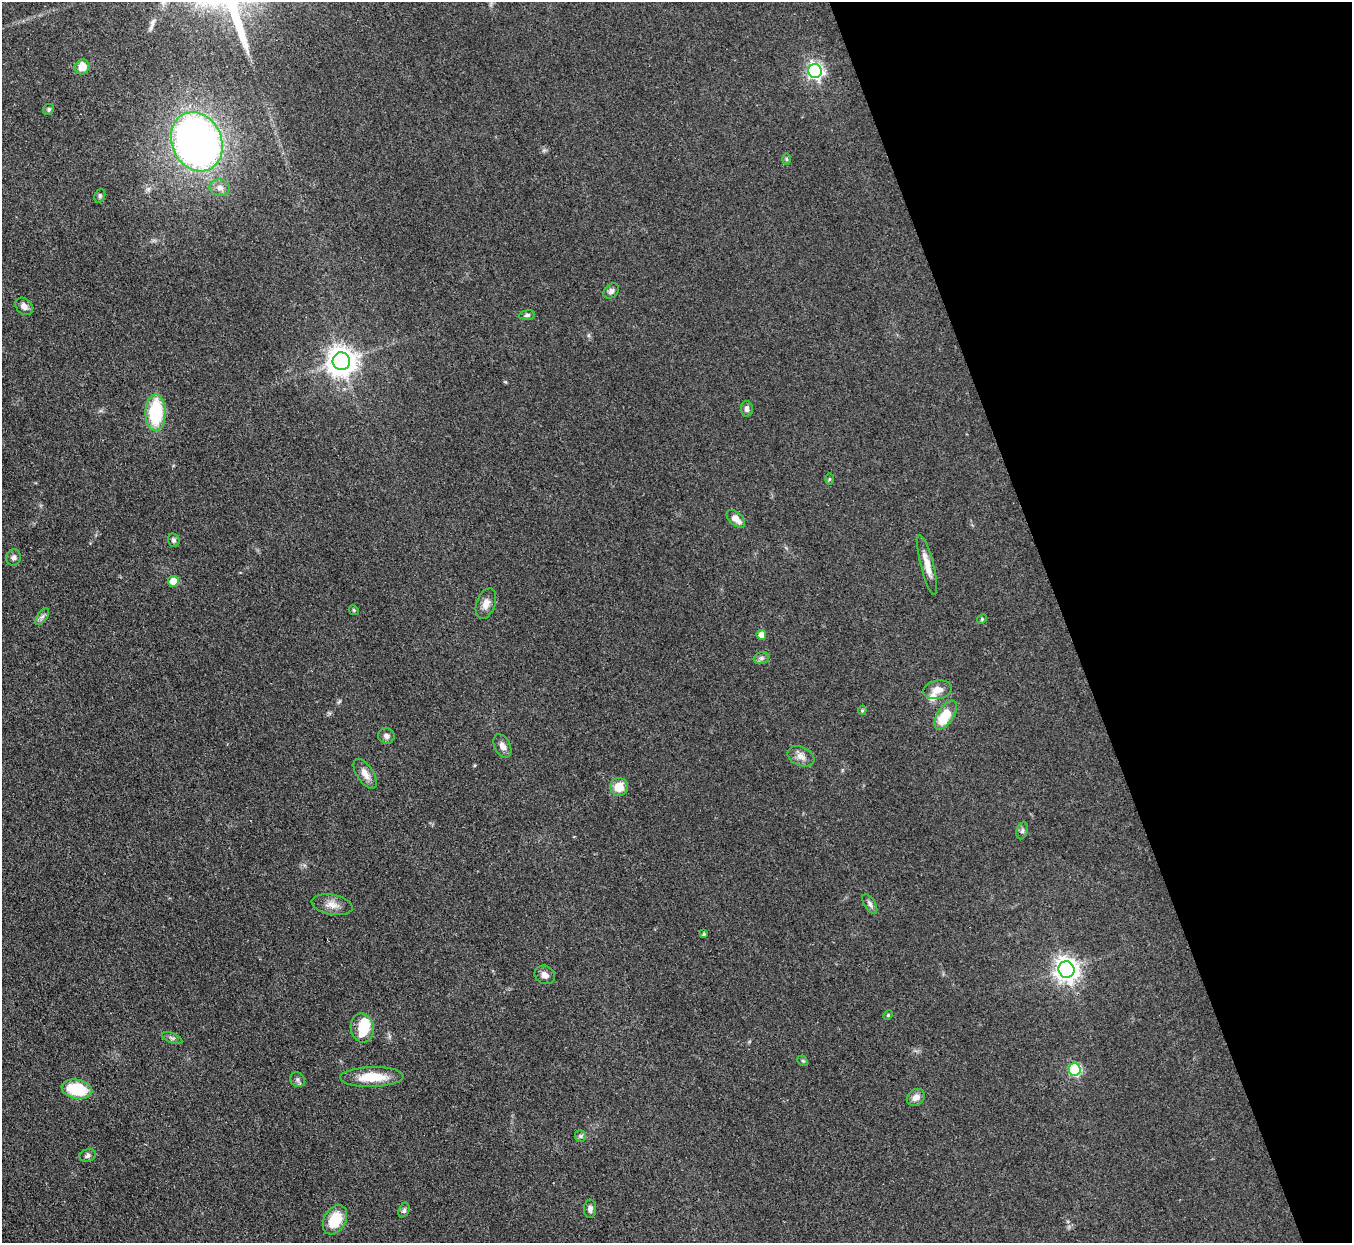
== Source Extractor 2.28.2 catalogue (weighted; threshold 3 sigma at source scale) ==
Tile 12 of 4 x 4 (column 4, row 3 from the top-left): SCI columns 4055-5404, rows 1517-2757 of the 5406 x 5391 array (HDU 1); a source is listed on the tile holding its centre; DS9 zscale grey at full resolution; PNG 1354 x 1245 px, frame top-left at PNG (2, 2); each listed source drawn as its Kron ellipse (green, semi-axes under 4 px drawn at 4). Shown black and unused: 21% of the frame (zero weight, under 3 of 4 exposures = <1% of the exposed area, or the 3 px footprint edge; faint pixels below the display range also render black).
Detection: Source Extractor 2.28.2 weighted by HDU 2 'WHT'; one run over the whole footprint, this tile lists its part. Background 0.0857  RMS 0.0062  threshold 0.0278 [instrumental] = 3 sigma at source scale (4.5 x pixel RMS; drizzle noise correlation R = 1.50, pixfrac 1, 0.05/0.05 arcsec/px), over >= 5 px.
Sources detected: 55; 1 inside a brighter object's white glare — neither listed nor drawn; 1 inside a brighter listed object's ellipse — not listed separately; the other 53 listed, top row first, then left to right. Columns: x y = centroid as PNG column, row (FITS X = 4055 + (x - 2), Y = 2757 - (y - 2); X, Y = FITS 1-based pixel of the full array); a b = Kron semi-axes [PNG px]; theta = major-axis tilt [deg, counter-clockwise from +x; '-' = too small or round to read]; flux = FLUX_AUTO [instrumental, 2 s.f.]
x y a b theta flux
82 67 8 7 - 7.4
815 71 7 6 - 180
49 109 6 5 - 1.2
197 142 30 25 -66 330
786 159 6 4 -89 0.81
220 188 10 8 -11 3.8
100 196 7 5 70 1
611 291 9 6 40 2.1
24 306 10 7 -44 3.4
527 315 8 5 7 1.2
341 361 9 8 - 820
747 409 7 6 - 2.4
156 413 18 10 89 38
829 479 5 4 - 0.66
736 519 11 6 -42 5.4
174 540 7 5 -77 1.5
14 557 8 7 - 1.9
927 565 31 6 -76 7.3
173 581 5 5 - 9.6
486 604 16 9 70 4.8
354 610 5 4 - 0.77
42 617 10 5 54 1.8
982 619 5 4 - 0.69
761 635 5 4 - 6.9
761 658 8 6 19 1.7
938 690 14 9 9 5.5
862 710 5 4 - 0.86
946 715 16 8 56 18
386 736 8 7 - 2.4
502 746 12 8 -63 3.6
801 756 14 9 -24 4.5
365 774 17 8 -56 5
619 787 9 9 - 9.5
1022 831 9 5 71 1.6
870 904 11 5 -58 2.1
332 905 21 10 -10 6
704 934 4 3 - 0.76
1066 969 8 8 - 490
545 975 10 8 -28 3.4
888 1015 5 4 - 0.67
362 1028 14 11 -78 17
172 1038 11 4 -22 1.5
803 1061 6 4 -43 0.8
1075 1069 6 6 - 57
372 1077 32 10 1 17
298 1080 8 7 - 1.7
77 1089 15 9 -11 28
916 1097 9 7 39 4
580 1136 6 5 - 1.2
88 1156 8 6 16 1.9
590 1209 9 6 87 2.2
404 1210 8 5 66 1.3
335 1220 15 10 60 18